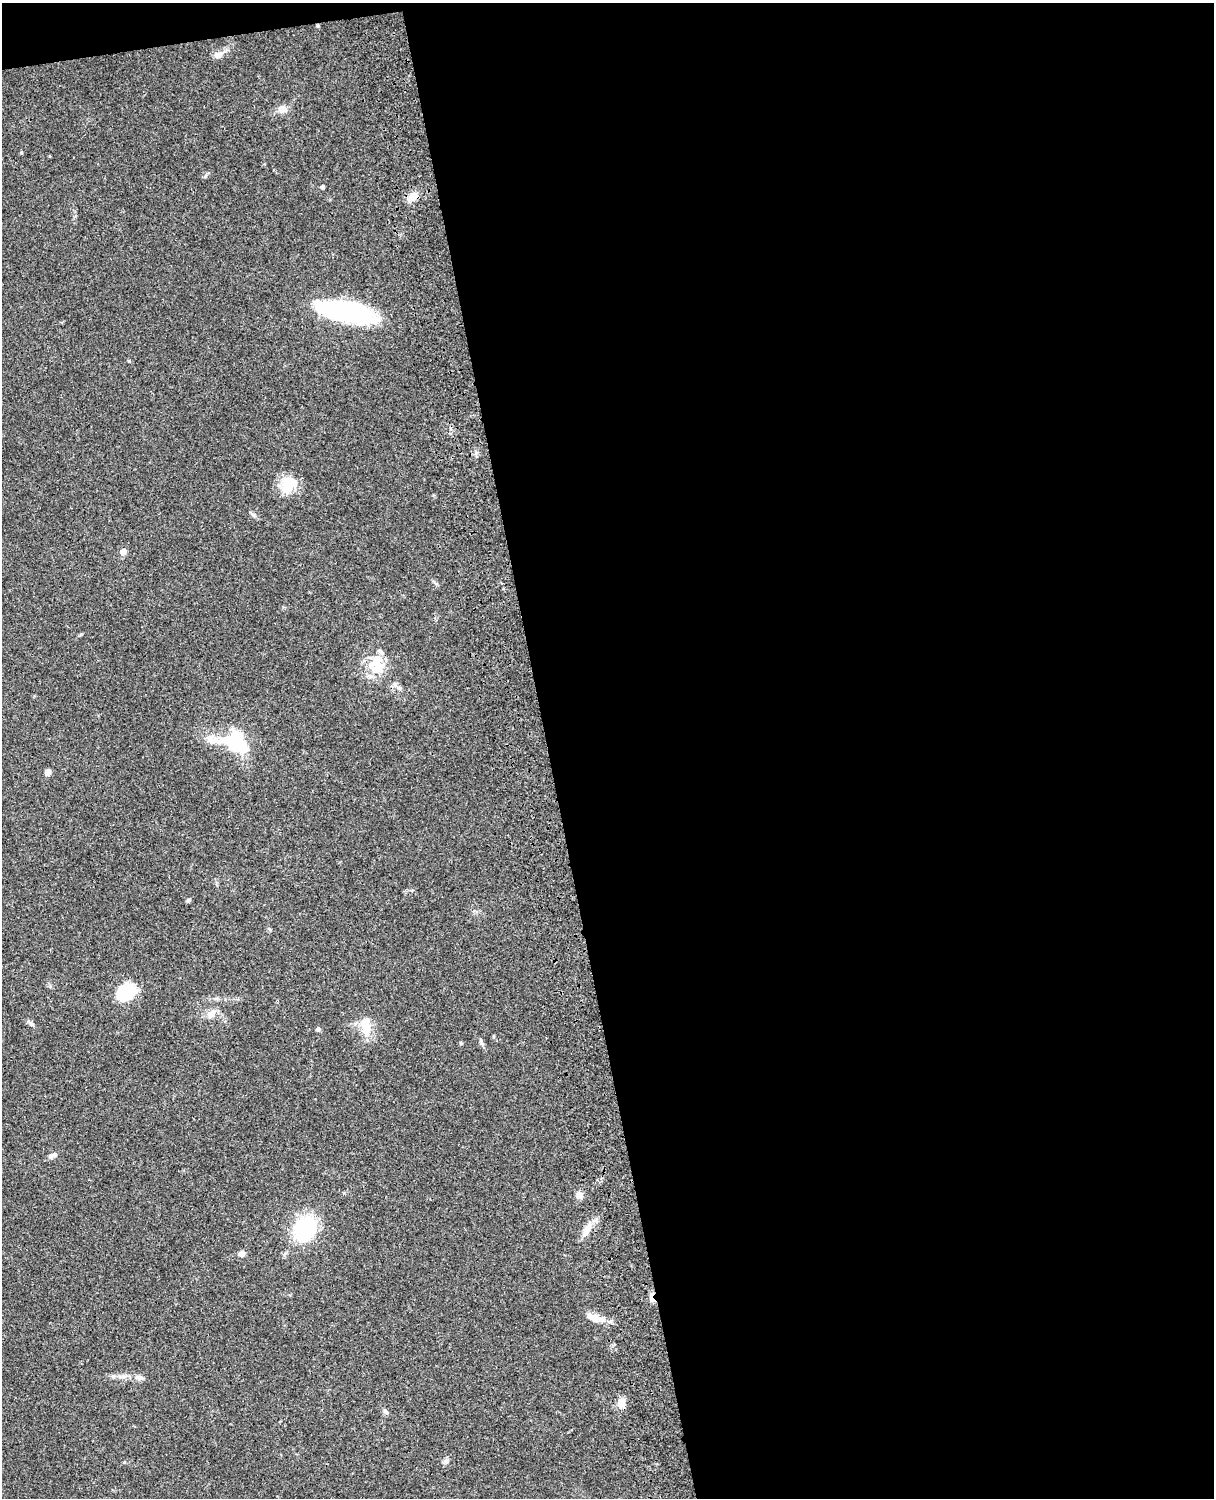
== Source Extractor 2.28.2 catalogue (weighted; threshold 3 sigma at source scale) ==
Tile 4 of 4 x 3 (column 4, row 1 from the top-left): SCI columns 3759-4970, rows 3268-4763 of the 5088 x 4926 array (HDU 1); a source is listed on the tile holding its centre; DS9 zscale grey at full resolution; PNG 1216 x 1500 px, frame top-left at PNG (2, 3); no overlay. Shown black and unused: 56% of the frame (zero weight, under 3 of 4 exposures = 6% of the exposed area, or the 3 px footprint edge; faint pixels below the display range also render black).
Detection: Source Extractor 2.28.2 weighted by HDU 2 'WHT'; one run over the whole footprint, this tile lists its part. Background 0.0962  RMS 0.0062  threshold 0.0281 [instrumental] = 3 sigma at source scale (4.5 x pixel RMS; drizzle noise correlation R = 1.50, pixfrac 1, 0.05/0.05 arcsec/px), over >= 5 px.
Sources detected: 34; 1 inside a brighter object's white glare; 1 cosmic-ray / hot-pixel residue — not listed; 2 inside a brighter listed object's ellipse — not listed separately; the other 30 listed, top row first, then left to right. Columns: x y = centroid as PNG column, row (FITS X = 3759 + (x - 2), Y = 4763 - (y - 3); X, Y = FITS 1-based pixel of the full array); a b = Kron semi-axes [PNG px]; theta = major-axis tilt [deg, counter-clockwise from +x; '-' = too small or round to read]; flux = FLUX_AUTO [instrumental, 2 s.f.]
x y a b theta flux
218 55 13 8 26 3.7
282 109 10 9 - 4.7
21 152 5 3 - 0.59
49 156 4 3 - 0.5
322 187 4 4 - 1.4
413 197 13 9 43 5.4
346 312 53 17 -11 110
129 361 4 4 - 0.53
288 484 23 19 59 14
123 552 5 5 - 7
376 661 24 19 61 14
395 684 6 6 - 1.8
235 742 28 21 -24 38
48 772 7 6 - 2.8
188 900 5 4 - 1
125 991 19 16 51 26
211 1014 12 9 37 4.4
30 1023 12 4 -42 1.6
366 1027 23 12 -84 11
318 1029 6 5 - 1.3
52 1156 11 5 24 2.6
579 1195 8 7 - 3.7
305 1229 19 16 58 60
587 1229 18 8 59 6.5
241 1254 8 7 - 2.2
594 1318 21 9 -16 7.6
140 1378 13 7 -14 2.7
621 1402 11 10 - 4.9
386 1411 8 5 -39 1.4
446 1461 7 6 - 1.5
Unlisted compact peaks at least as high as the median listed source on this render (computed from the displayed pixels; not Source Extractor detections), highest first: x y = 205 176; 481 1043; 254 515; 461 1043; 81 634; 50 986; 124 1462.